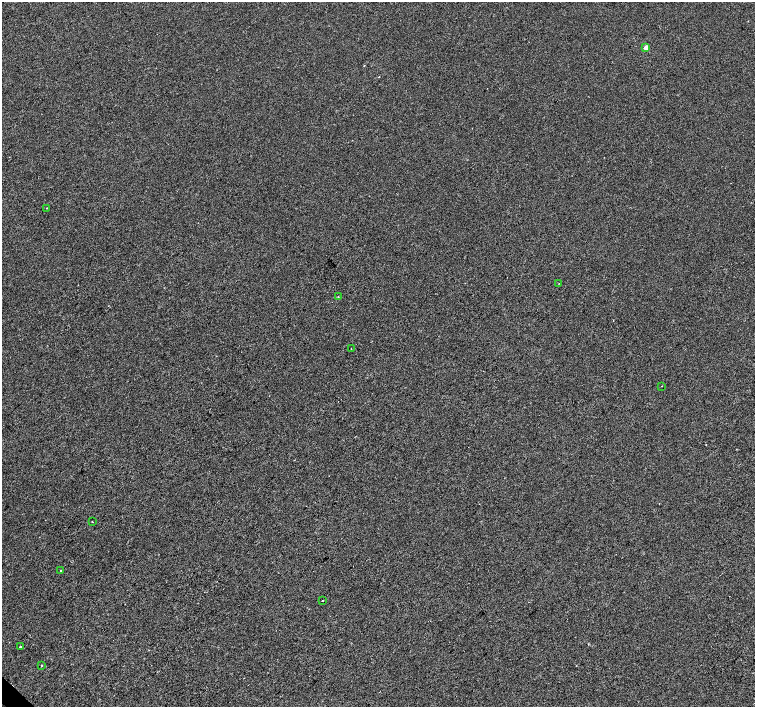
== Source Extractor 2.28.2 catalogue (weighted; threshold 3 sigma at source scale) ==
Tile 7 of 4 x 4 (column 3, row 2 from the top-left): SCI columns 3013-4517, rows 2976-4384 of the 6028 x 6015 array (HDU 1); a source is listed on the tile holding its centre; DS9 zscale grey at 2 x 2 block average (1 PNG px = mean of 2 x 2 image px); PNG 757 x 709 px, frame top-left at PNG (2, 2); each listed source drawn as its Kron ellipse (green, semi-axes under 4 px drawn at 4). Shown black and unused: <1% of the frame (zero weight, under 2 of 3 exposures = <1% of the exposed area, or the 3 px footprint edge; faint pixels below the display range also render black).
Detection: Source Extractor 2.28.2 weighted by HDU 2 'WHT'; one run over the whole footprint, this tile lists its part. Background -2.09e-04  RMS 0.0042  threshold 0.0189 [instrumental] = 3 sigma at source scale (4.5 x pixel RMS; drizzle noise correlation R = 1.50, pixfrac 1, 0.0396/0.0396 arcsec/px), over >= 5 px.
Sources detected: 11; all 11 listed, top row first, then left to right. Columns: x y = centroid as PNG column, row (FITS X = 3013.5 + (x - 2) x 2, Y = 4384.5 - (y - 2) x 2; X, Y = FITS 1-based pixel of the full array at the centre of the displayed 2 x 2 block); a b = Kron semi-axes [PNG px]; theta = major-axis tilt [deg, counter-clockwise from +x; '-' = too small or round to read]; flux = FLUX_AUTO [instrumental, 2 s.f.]
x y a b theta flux
646 48 3 2 - 12
46 208 2 2 - 0.43
559 283 2 2 - 0.38
338 296 2 2 - 0.71
351 349 2 2 - 0.41
661 386 2 2 - 0.32
92 522 2 2 - 3.7
60 571 2 2 - 0.63
323 601 2 2 - 0.44
20 647 2 2 - 3.1
41 666 2 2 - 0.93
Diffuse or blended objects may show on this block-average render without a row.